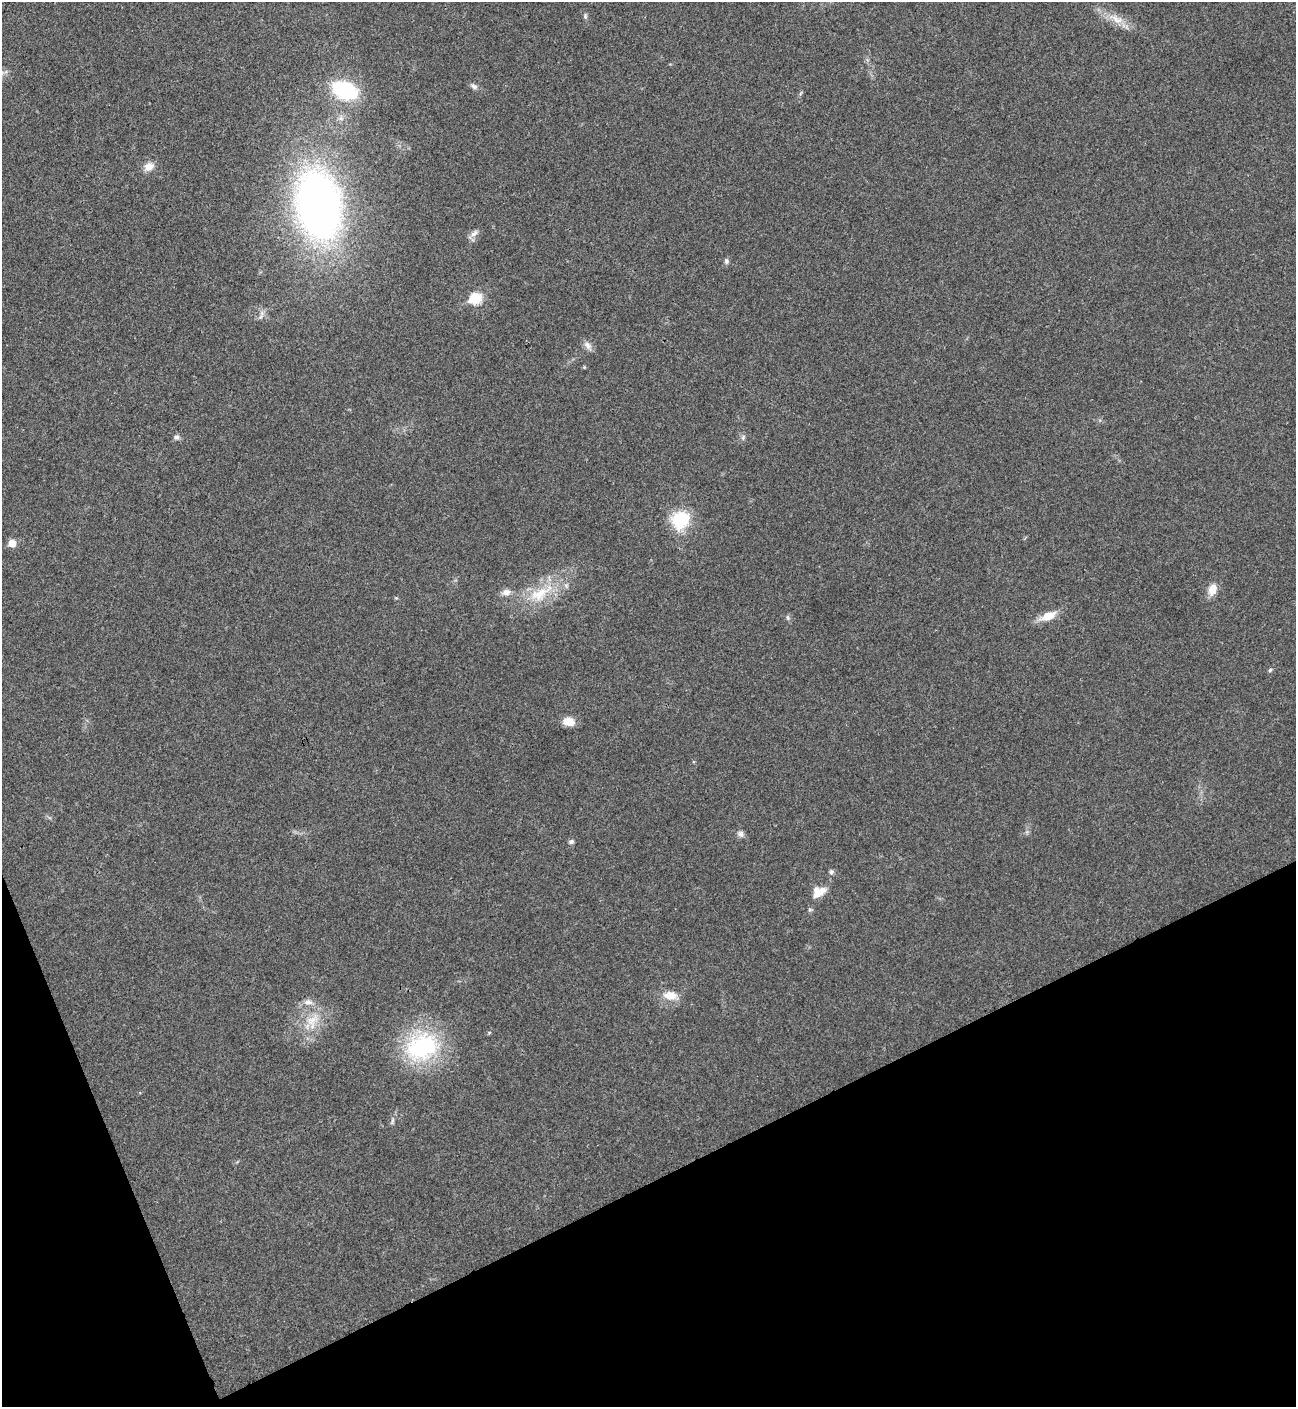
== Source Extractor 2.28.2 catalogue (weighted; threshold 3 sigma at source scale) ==
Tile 14 of 4 x 4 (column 2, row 4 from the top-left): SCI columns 1582-2875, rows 3-1407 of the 5618 x 5630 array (HDU 1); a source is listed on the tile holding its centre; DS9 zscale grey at full resolution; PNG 1298 x 1409 px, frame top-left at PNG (2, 2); no overlay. Shown black and unused: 20% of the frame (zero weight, under 3 of 4 exposures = <1% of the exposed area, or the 3 px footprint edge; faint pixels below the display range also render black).
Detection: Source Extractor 2.28.2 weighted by HDU 2 'WHT'; one run over the whole footprint, this tile lists its part. Background 0.0199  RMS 0.004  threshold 0.0181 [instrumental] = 3 sigma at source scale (4.5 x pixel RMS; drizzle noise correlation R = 1.50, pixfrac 1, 0.05/0.05 arcsec/px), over >= 5 px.
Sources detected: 33; all 33 listed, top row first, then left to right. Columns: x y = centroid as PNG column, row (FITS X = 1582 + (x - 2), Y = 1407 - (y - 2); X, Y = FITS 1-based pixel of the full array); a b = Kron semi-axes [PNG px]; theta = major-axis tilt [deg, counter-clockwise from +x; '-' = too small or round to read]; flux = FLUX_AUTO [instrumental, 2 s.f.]
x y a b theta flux
585 16 9 5 -90 0.91
1116 19 26 11 -30 7.1
474 86 11 7 -31 1.5
345 90 30 18 -22 32
149 167 15 11 26 3.7
319 205 53 33 -81 280
474 233 14 6 33 1.9
726 261 8 6 -77 1.1
476 298 7 6 - 31
262 313 9 6 -70 1.8
588 346 15 8 -54 2.2
584 367 5 4 - 0.39
177 437 8 6 -5 1.4
743 437 9 5 65 1.1
680 519 20 18 53 20
12 543 6 5 - 7.4
1212 589 14 9 75 5.1
506 592 11 8 16 2.9
540 593 42 19 29 19
396 598 4 4 - 0.45
1048 616 20 9 23 7.4
788 617 7 6 - 0.96
1270 670 5 5 - 0.63
568 721 12 9 -5 5.8
740 834 10 8 -33 1.6
571 842 7 6 - 1.1
831 872 7 6 - 1
819 892 18 12 30 5.9
670 995 19 11 -10 6.3
308 1002 13 8 -1 2.9
312 1020 26 15 39 11
422 1047 36 29 22 55
392 1121 11 5 78 1.2